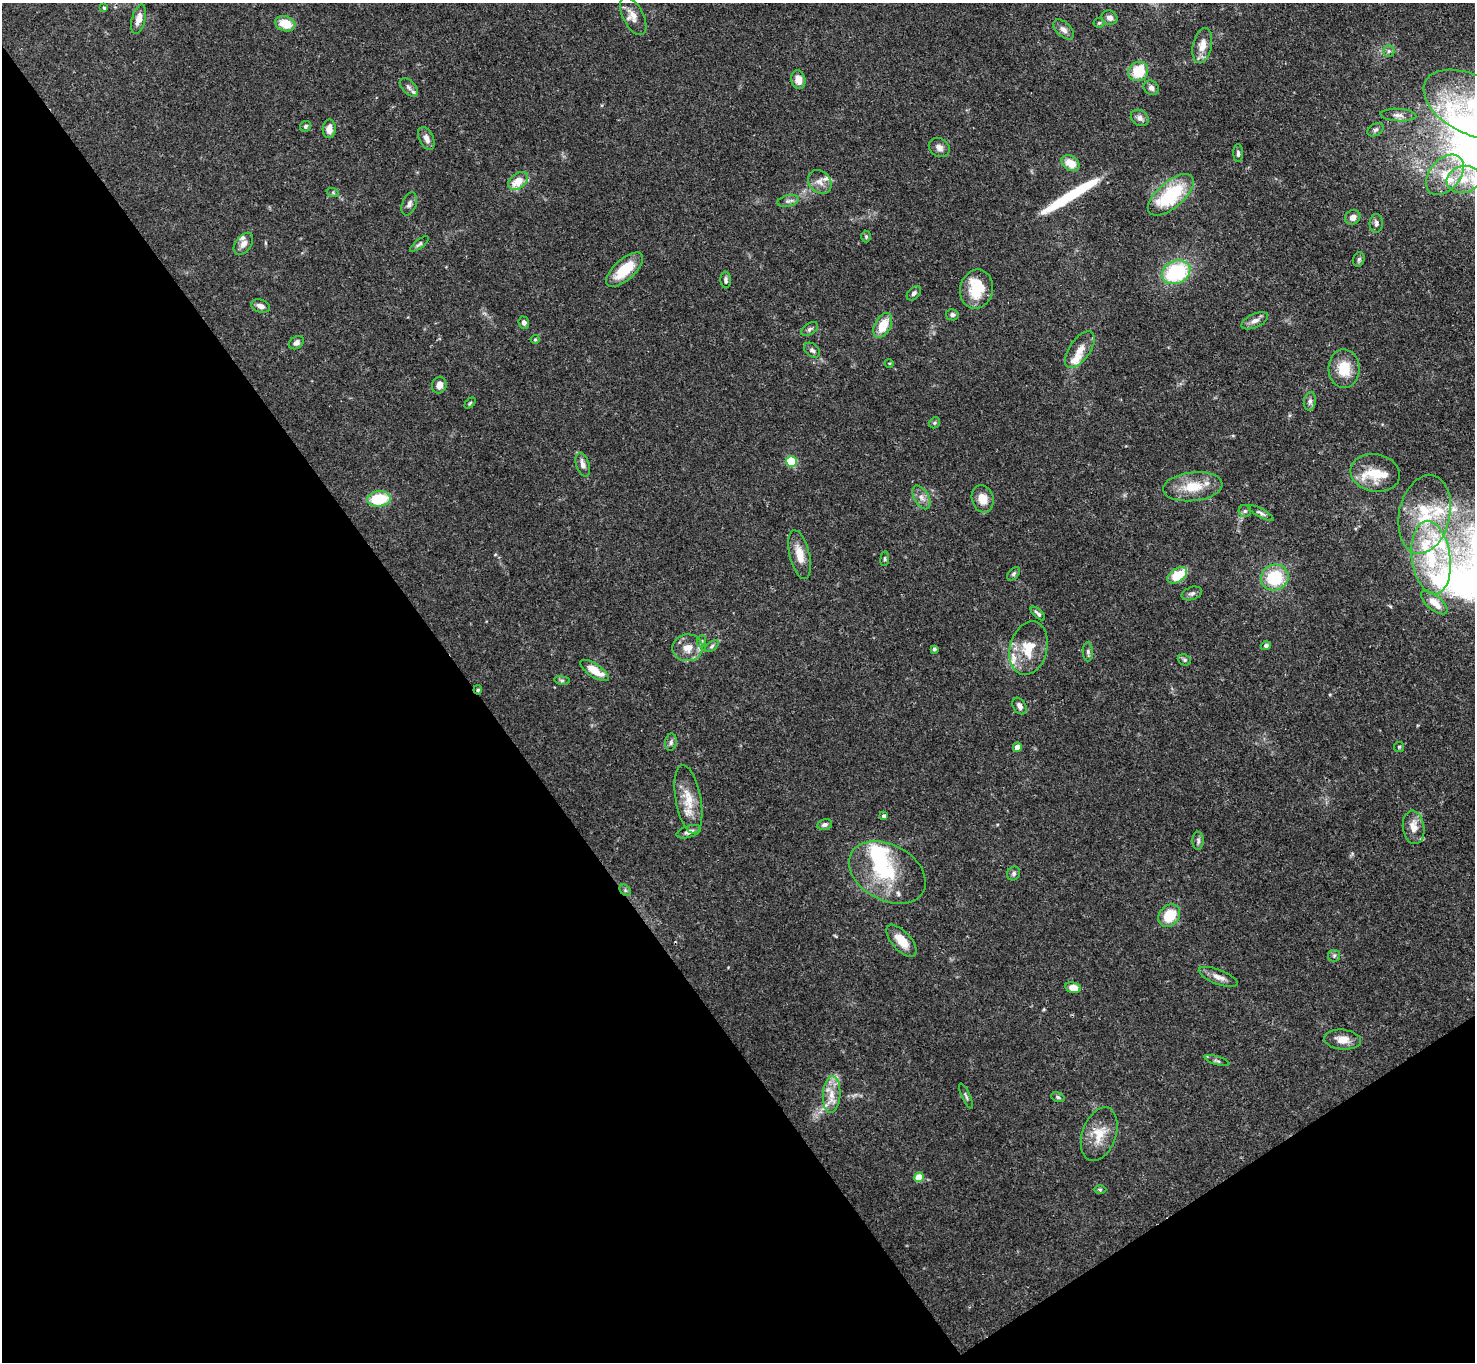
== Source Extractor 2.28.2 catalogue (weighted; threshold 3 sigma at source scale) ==
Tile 14 of 4 x 4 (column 2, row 4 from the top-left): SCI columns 1475-2947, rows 155-1514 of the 5894 x 5887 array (HDU 1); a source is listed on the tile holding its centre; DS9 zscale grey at full resolution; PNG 1477 x 1364 px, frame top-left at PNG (2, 3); each listed source drawn as its Kron ellipse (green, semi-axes under 4 px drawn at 4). Shown black and unused: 36% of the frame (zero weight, under 3 of 4 exposures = <1% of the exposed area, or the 3 px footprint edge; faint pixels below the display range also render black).
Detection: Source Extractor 2.28.2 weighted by HDU 2 'WHT'; one run over the whole footprint, this tile lists its part. Background 0.131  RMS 0.0044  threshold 0.0199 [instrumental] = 3 sigma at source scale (4.5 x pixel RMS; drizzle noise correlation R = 1.50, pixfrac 1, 0.05/0.05 arcsec/px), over >= 5 px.
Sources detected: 131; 2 inside a brighter object's white glare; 1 long thin detection or spike segment (spike, bleed or trail) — neither listed nor drawn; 14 inside a brighter listed object's ellipse — not listed separately; the other 114 listed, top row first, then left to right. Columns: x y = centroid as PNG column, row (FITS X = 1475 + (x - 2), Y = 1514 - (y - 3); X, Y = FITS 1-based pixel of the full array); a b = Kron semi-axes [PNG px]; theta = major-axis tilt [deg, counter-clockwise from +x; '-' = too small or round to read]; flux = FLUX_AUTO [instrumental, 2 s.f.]
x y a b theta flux
104 8 4 3 - 0.73
633 16 21 10 -62 4.6
1109 18 8 7 - 2.3
139 19 15 6 75 3.6
1099 23 5 5 - 0.72
285 24 10 7 -18 8.6
1064 29 12 7 -42 2.3
1202 46 18 9 78 5.4
1389 51 6 5 - 1.1
1138 71 10 9 - 14
798 80 9 7 -76 4.6
409 87 11 6 -46 1.8
1151 88 8 7 - 1.7
1472 105 52 29 -27 48
1398 115 18 6 -3 2.5
1140 118 9 7 -34 2.1
305 126 6 5 - 0.95
329 129 9 6 87 3.5
1375 130 9 6 29 1.2
426 138 12 7 -65 2.6
939 148 11 9 -35 2.5
1238 153 9 5 -89 1.1
1070 163 10 7 -35 6.6
1445 175 23 15 49 12
1463 179 17 13 14 9.2
518 181 11 7 36 7.6
820 182 13 10 -48 3.4
333 193 6 4 -19 0.71
1171 195 28 13 40 30
788 201 10 6 14 1.5
409 204 12 7 69 1.8
1353 217 8 7 - 2.5
1376 223 9 6 87 1.5
866 237 6 5 - 0.63
243 244 12 8 53 2.7
419 244 11 4 37 1.1
1359 259 7 5 74 0.94
625 270 23 10 41 12
1176 272 15 11 25 35
726 280 8 5 -87 1.2
976 289 20 16 78 14
914 293 8 5 45 1.3
260 306 10 6 -18 2.2
952 315 6 5 - 1.1
1255 321 14 6 25 2.5
524 323 6 5 - 1.4
883 325 13 8 61 9.4
810 329 9 5 33 1.1
535 339 4 4 - 0.48
296 343 8 6 36 1.8
812 350 9 6 -39 1.4
1080 350 21 10 55 4.9
889 363 5 3 - 0.38
1344 369 19 15 -87 11
439 385 8 7 - 3.2
1310 401 9 6 81 1.5
470 403 6 4 45 0.6
935 423 6 5 - 0.76
791 461 5 5 - 15
583 465 12 6 -73 2.4
1375 473 25 19 -11 12
1193 487 30 14 6 12
921 497 13 7 -60 2.7
379 499 12 7 7 19
983 499 14 10 -73 5.9
1245 511 6 6 - 0.97
1261 513 14 4 -29 1.3
1425 514 40 25 78 26
800 555 25 10 -76 6.8
1431 558 37 19 -82 31
885 559 7 4 82 0.69
1014 574 8 5 46 0.99
1177 575 11 6 33 12
1275 578 14 13 - 21
1192 593 10 6 19 1.4
1434 602 16 7 -40 5.8
1038 614 9 4 -43 1.1
702 641 6 3 70 0.61
712 646 8 4 37 0.89
1266 646 5 4 - 0.9
688 648 15 13 1 5.9
1029 648 27 18 76 13
934 649 3 3 - 0.89
1088 652 10 5 -89 1.1
1184 660 7 5 -22 0.85
594 670 16 6 -33 7.4
562 680 8 4 -8 0.72
478 690 4 4 - 0.69
1019 706 9 6 -59 1.8
671 742 9 5 81 1.2
1017 747 4 4 - 4.3
1399 747 5 5 - 0.62
688 799 35 12 -80 10
884 816 4 4 - 1.5
825 825 7 5 13 1.3
1414 827 17 10 -83 4.9
689 832 12 5 18 2.1
1198 841 9 5 -89 1.2
887 872 41 28 -29 30
1014 873 7 6 - 1.1
625 890 6 5 - 0.79
1169 916 12 9 48 13
901 941 20 9 -48 7.4
1334 956 6 6 - 0.93
1218 977 21 7 -21 3.4
1073 987 8 5 -13 5.1
1342 1040 18 10 -6 4.6
1217 1061 13 2 -17 0.75
832 1094 18 9 87 6.1
966 1096 14 3 -66 0.92
1058 1097 7 4 -21 0.86
1099 1134 28 16 70 9.8
919 1177 5 5 - 10
1100 1190 6 4 -1 0.6
Overlapping masked pixels (flux is a lower limit): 2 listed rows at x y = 478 690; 625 890
Isophote crosses this tile's border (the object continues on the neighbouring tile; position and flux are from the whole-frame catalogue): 1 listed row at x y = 1472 105